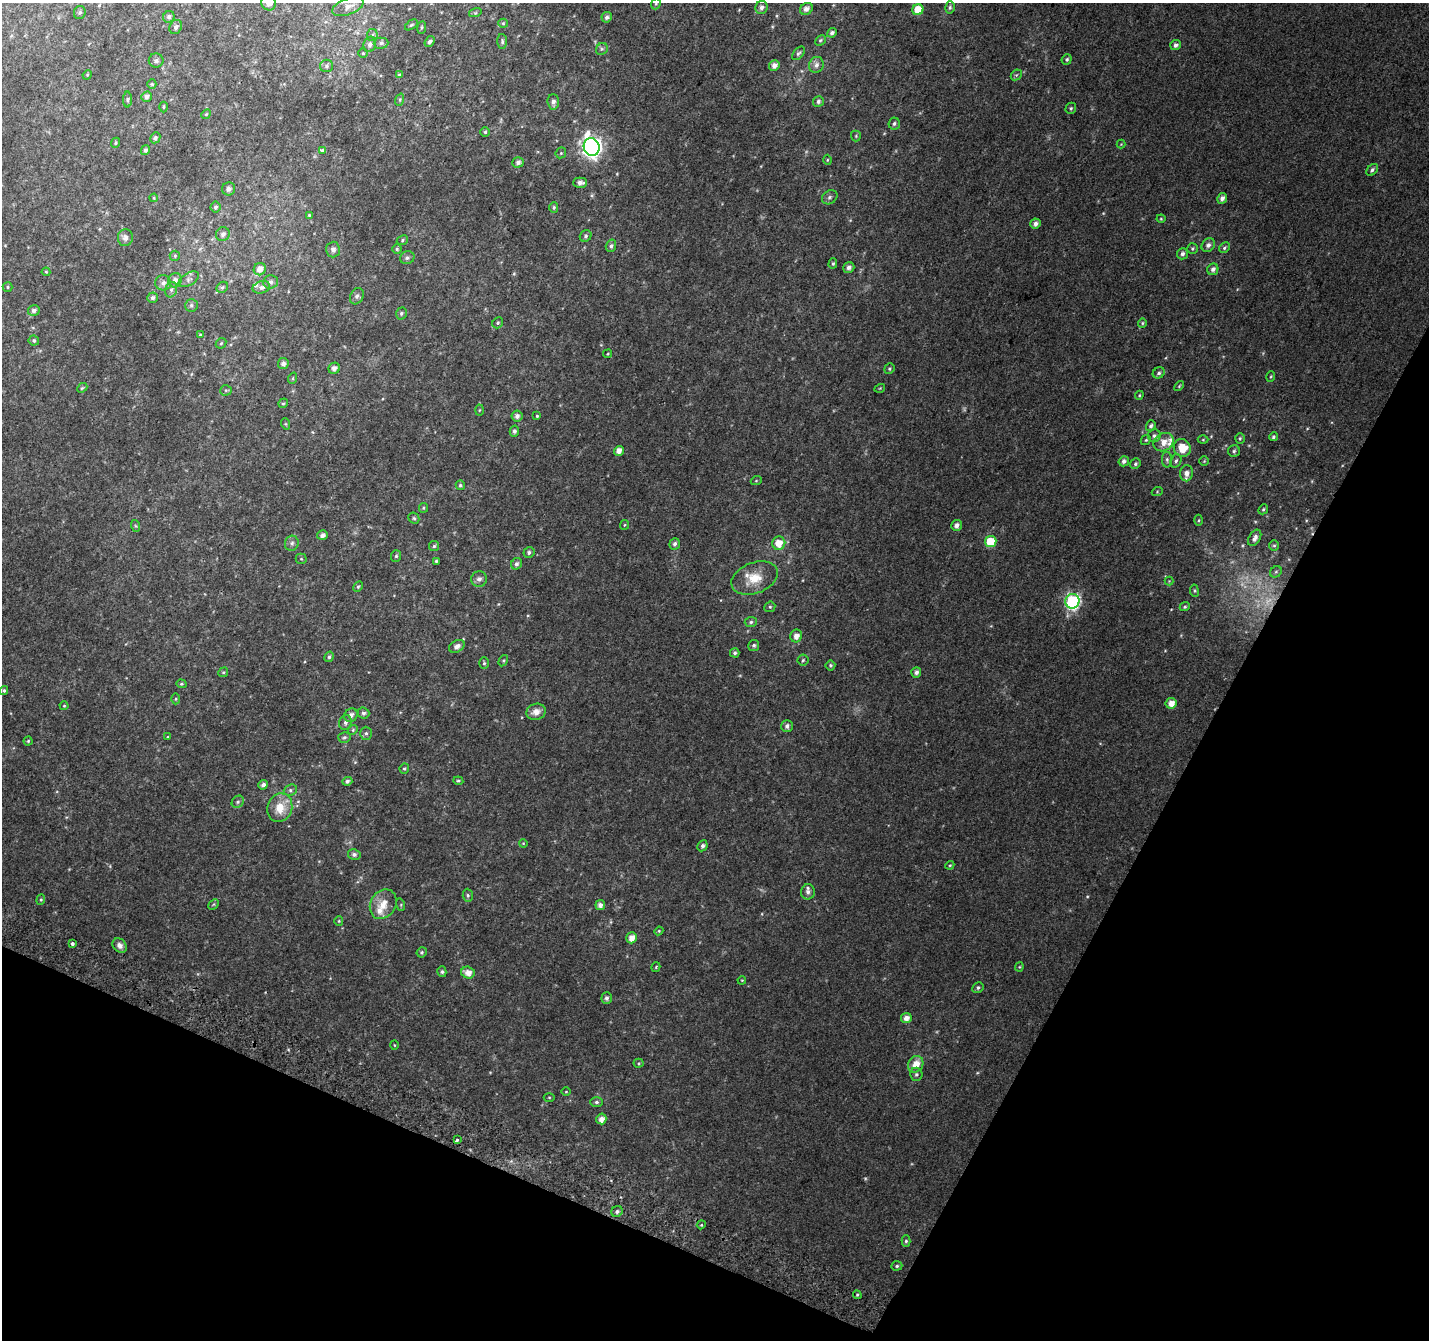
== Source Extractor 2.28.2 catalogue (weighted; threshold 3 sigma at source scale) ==
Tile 15 of 4 x 4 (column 3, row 4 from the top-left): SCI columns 2884-4310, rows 307-1644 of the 5758 x 5899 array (HDU 1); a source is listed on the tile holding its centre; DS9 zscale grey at full resolution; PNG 1431 x 1342 px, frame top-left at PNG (2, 3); each listed source drawn as its Kron ellipse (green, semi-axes under 4 px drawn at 4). Shown black and unused: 24% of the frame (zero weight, under 2 of 3 exposures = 2% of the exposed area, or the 3 px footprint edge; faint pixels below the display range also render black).
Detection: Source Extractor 2.28.2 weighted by HDU 2 'WHT'; one run over the whole footprint, this tile lists its part. Background 0.0301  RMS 0.01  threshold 0.0465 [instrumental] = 3 sigma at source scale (4.5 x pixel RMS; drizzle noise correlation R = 1.50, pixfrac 1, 0.0396/0.0396 arcsec/px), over >= 5 px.
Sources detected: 251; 3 too faint to see at this stretch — neither listed nor drawn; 7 inside a brighter listed object's ellipse — not listed separately; the other 241 listed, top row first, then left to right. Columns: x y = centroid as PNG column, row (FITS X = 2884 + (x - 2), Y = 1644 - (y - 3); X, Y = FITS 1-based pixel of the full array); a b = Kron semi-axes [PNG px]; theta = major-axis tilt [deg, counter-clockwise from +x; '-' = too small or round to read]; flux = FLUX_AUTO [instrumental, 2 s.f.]
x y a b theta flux
269 3 7 7 - 6
656 4 6 4 68 1.4
348 7 16 8 21 9.6
762 7 7 6 - 3.6
950 7 6 4 75 1.8
806 9 7 5 34 5
918 10 5 5 - 17
80 12 6 6 - 2
475 13 6 4 18 1.3
169 17 6 5 - 2.7
607 17 5 5 - 2.8
503 23 5 4 - 1.1
411 25 7 3 35 1.3
176 27 7 6 - 3.7
422 27 6 4 83 1.5
832 33 5 4 - 2.9
372 35 6 5 - 1.9
820 40 6 4 45 1.4
502 41 7 5 -89 2.1
429 42 6 4 54 2.4
381 43 7 5 1 2.4
370 44 8 6 71 3.6
1175 45 5 5 - 3.6
602 49 6 5 - 1.9
363 53 5 5 - 1.2
798 53 8 4 50 2.1
1067 59 5 4 - 1.9
156 60 7 7 - 2.6
816 65 8 7 - 4.4
327 66 7 6 - 2.6
774 66 5 5 - 6.3
87 75 5 4 - 1
400 75 4 4 - 1.7
1016 75 6 4 43 1.5
152 84 5 4 - 1.2
146 97 5 5 - 4
127 100 8 4 90 1.7
400 100 6 4 71 1.3
818 101 6 5 - 2.3
553 102 8 5 -86 3.7
164 107 5 3 - 1
1071 108 6 5 - 1.6
206 114 5 4 - 1.1
894 124 6 5 - 2.3
485 132 4 4 - 1.5
856 136 5 5 - 1.3
155 138 6 5 - 2
116 143 5 4 - 1.3
1121 144 4 4 - 0.84
592 147 9 8 - 550
145 150 5 4 - 2.6
322 151 4 3 - 6.4
561 153 6 5 - 1.4
827 160 5 3 - 0.94
518 162 6 5 - 3.4
1372 170 7 5 48 2.6
580 183 7 5 1 4.5
229 189 7 6 - 4.3
830 197 8 6 33 2.4
154 198 4 3 - 0.89
1222 198 5 5 - 4.4
215 207 5 5 - 2.3
554 207 5 4 - 1.5
309 215 4 4 - 0.86
1161 219 4 4 - 1
1035 224 5 5 - 3.9
223 234 7 6 - 3.8
586 236 6 5 - 1.8
125 238 8 7 - 4.3
402 240 6 5 - 1.5
1208 245 7 6 - 3.7
611 246 6 5 - 2.3
1224 248 6 4 45 2
397 249 5 5 - 1.4
1192 249 5 5 - 1.7
333 250 8 7 - 3.6
1182 254 5 5 - 3.5
175 256 5 5 - 1.5
407 258 7 6 - 2.7
833 263 5 4 - 1.5
849 268 6 5 - 3.3
260 269 6 6 - 7.5
1213 269 6 5 - 3.8
46 272 4 4 - 1.1
189 279 11 6 31 3.3
175 280 7 6 - 5
270 282 7 6 - 3.5
163 283 8 7 - 4.4
7 287 5 4 - 1.4
222 287 6 5 - 1.8
261 287 9 6 16 3.2
171 290 8 6 74 2.6
357 296 8 6 62 3.1
153 298 5 5 - 3
191 305 6 6 - 2.2
34 310 6 5 - 3.5
401 313 6 5 - 2
498 323 6 5 - 1.7
1142 323 5 4 - 1.2
200 335 4 4 - 0.92
34 340 5 5 - 1.7
221 343 6 4 43 1.4
608 354 4 3 - 0.88
283 363 5 5 - 3.7
334 368 6 5 - 4.2
889 369 5 5 - 1.4
1159 373 6 5 - 2.4
1271 377 5 3 - 1
293 378 6 3 72 1.1
1179 386 6 3 46 1.1
82 388 6 4 43 1.4
880 388 5 3 - 0.76
226 390 6 5 - 1.5
1139 395 4 4 - 1
283 403 5 4 - 1.3
479 410 5 3 - 1
517 416 5 5 - 3.8
537 416 4 4 - 1.2
286 424 6 3 -70 1
1151 426 6 4 69 2.3
514 431 5 5 - 2.8
1154 436 6 6 - 2.6
1273 437 4 4 - 1.6
1240 438 5 4 - 1.4
1146 440 5 4 - 1.4
1203 440 5 3 - 0.92
1163 442 10 8 33 10
1182 448 9 8 - 21
619 451 5 4 - 6.7
1234 451 6 6 - 2.1
1167 460 8 5 -89 2.1
1124 461 5 5 - 3.5
1176 461 7 5 71 2.1
1204 461 5 5 - 1.1
1135 464 5 5 - 2
1186 473 8 6 88 5.1
756 481 5 3 - 0.98
460 485 5 4 - 1.7
1157 492 5 3 - 0.96
423 508 5 4 - 1.2
1263 509 5 4 - 1.6
414 518 6 5 - 1.7
1199 520 5 3 - 1.2
625 525 5 4 - 1.2
956 525 5 5 - 4.4
136 526 6 4 -70 1.3
322 535 5 4 - 4.1
1255 538 9 5 59 4.4
991 542 6 5 - 35
292 543 7 7 - 3
779 543 6 6 - 14
675 544 6 5 - 3.1
434 546 5 5 - 1.7
1274 546 5 5 - 1.6
529 552 5 5 - 2.4
396 556 6 5 - 1.6
301 559 5 5 - 1.2
436 561 4 4 - 1.3
516 564 6 5 - 2.8
1276 572 6 5 - 1.7
755 578 24 15 21 22
479 579 8 8 - 3.6
1169 581 4 4 - 0.9
358 587 6 4 62 1.3
1194 591 6 3 -82 1.2
1072 601 7 7 - 190
770 607 6 5 - 1.6
1185 607 5 4 - 1.5
751 622 6 5 - 2
796 636 6 6 - 6.6
754 645 5 5 - 2.2
457 646 8 5 31 5
735 653 5 4 - 2.1
329 657 5 4 - 1.9
803 660 5 5 - 1.6
503 661 6 4 59 1.2
484 663 5 4 - 1.5
830 665 5 5 - 1.7
223 672 5 4 - 1.2
916 672 5 5 - 3.5
181 684 5 4 - 1.4
4 690 4 4 - 1.8
176 699 5 3 - 1.2
1171 703 5 5 - 8.8
64 706 4 4 - 1.1
536 712 10 8 19 8.6
363 713 6 5 - 2.8
351 715 7 6 - 4.6
345 722 7 6 - 3.2
787 726 6 5 - 3.2
353 730 5 4 - 1.2
366 733 6 5 - 2.2
168 737 4 3 - 0.89
344 737 6 5 - 2.1
28 741 4 4 - 1.1
404 768 5 5 - 1.5
347 781 5 4 - 2.7
458 781 5 4 - 1.4
263 785 5 4 - 4
290 790 7 5 22 2.4
238 802 6 5 - 2.4
280 808 14 12 72 18
523 843 4 3 - 0.84
702 846 5 5 - 2.8
354 854 6 5 - 3
950 865 4 3 - 1
808 892 7 7 - 3.7
468 895 6 5 - 1.7
41 900 5 4 - 1.2
213 904 6 3 45 1.3
383 904 16 12 58 15
401 905 6 4 -74 1.2
600 905 5 5 - 5.1
339 921 5 4 - 1.1
659 931 4 4 - 1.1
632 938 5 5 - 8.9
72 944 3 3 - 9.1
120 945 8 6 -46 4.1
422 952 5 5 - 1.8
656 967 5 3 - 1
1019 967 4 4 - 1
442 972 5 4 - 1.7
468 973 7 6 - 7.7
742 980 4 3 - 0.87
978 987 6 5 - 2.1
607 998 6 5 - 2.7
906 1018 5 5 - 5.6
394 1045 5 3 - 0.88
638 1063 5 4 - 1.2
916 1064 8 7 - 12
916 1074 6 6 - 2.3
566 1092 5 3 - 0.79
549 1097 5 3 - 1.1
596 1102 6 5 - 2.3
601 1119 5 5 - 6.2
457 1140 3 3 - 5.1
617 1212 6 5 - 2.6
701 1225 4 3 - 0.98
906 1241 6 4 89 1.6
897 1266 5 4 - 1.6
857 1295 4 4 - 1.5
Isophote crosses this tile's border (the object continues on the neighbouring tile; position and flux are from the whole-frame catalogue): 2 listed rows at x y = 269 3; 656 4